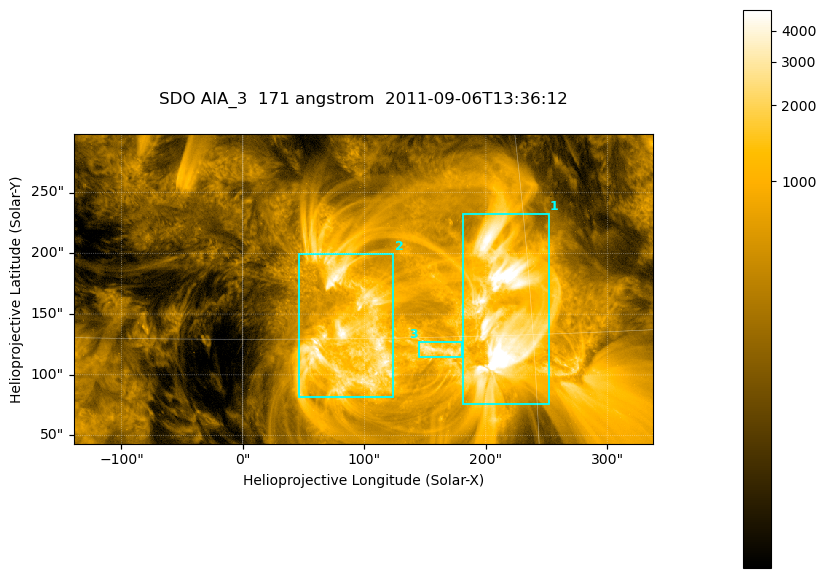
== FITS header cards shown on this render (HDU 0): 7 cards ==
TELESCOP= 'SDO     '           /
INSTRUME= 'AIA_3   '           /
WAVELNTH=                  171 /
WAVEUNIT= 'angstrom'           /
DATE-OBS= '2011-09-06T13:36:12.34' /
CTYPE1  = 'HPLN-TAN'           /
CTYPE2  = 'HPLT-TAN'           /

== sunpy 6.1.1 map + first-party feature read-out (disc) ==
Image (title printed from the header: SDO AIA_3  171 angstrom  2011-09-06T13:36:12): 795 x 425 px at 0.599 arcsec/px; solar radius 952 arcsec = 1588 px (partial field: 4.3% of the solar disc is inside the frame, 100% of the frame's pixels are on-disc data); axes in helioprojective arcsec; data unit not stated in the header (colour bar unlabelled)
Pointing: header CRPIX1/2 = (2050.96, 2049.84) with CRVAL1/2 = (0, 0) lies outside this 795 x 425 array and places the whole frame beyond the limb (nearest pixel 1.29 R_sun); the SolarSoft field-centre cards XCEN/YCEN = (99.03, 170.7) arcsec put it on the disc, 1675 arcsec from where CRPIX/CRVAL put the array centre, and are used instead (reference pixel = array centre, CRVAL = XCEN/YCEN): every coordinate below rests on XCEN/YCEN
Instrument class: DISC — disc imager (sunpy class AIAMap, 171 A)
Bright regions (active regions / flare kernels): reference = the on-disc median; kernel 7 px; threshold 5 sigma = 1638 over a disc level ~344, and >= 1.15x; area >= 337 px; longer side >= 5 px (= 3 arcsec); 3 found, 3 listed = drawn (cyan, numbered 1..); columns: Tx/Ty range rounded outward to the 2 arcsec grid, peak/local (2 s.f.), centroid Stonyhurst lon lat
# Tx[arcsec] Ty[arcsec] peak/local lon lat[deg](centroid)
1 180..252 74..234 21 +13 +16
2 46..124 80..200 11 +6 +15
3 144..180 114..128 8.7 +10 +14